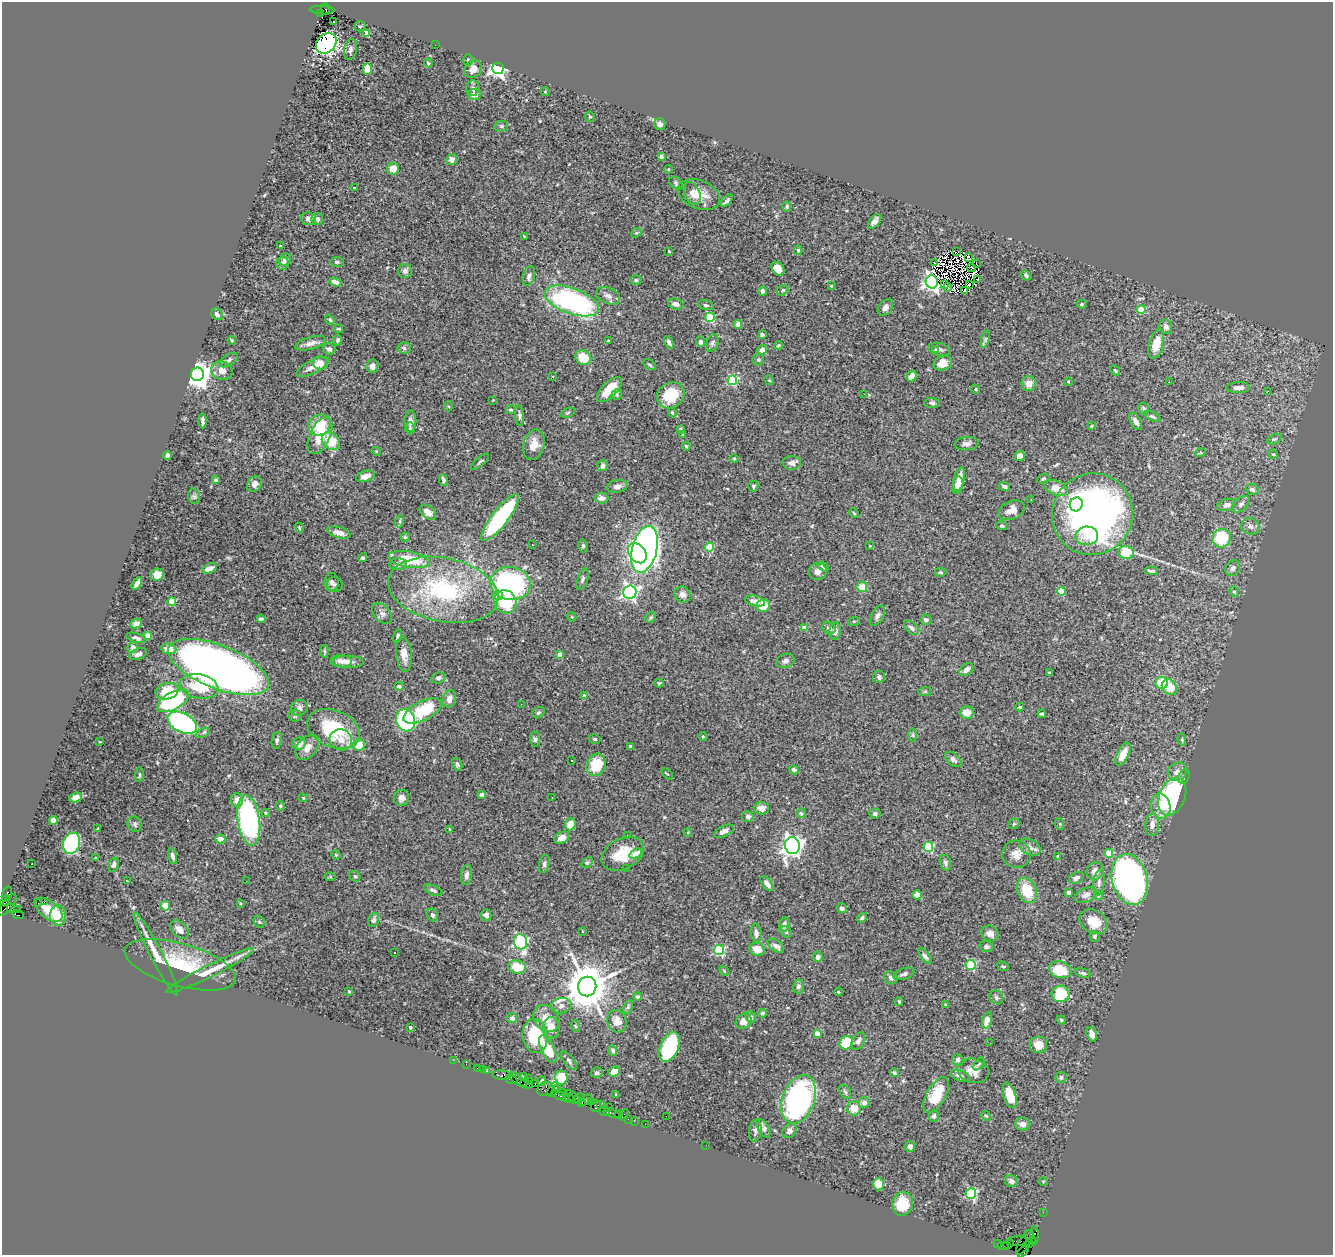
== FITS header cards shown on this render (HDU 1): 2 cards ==
NAXIS1  =                 1331
NAXIS2  =                 1253

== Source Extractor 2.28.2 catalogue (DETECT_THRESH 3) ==
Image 1331 x 1253 px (HDU 1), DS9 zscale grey, 1 PNG px = 1 image px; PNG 1335 x 1257 px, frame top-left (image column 1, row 1253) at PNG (2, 2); each listed source drawn as its Kron ellipse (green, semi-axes under 4 px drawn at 4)
Background 2.05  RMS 0.044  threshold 0.133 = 3 sigma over >= 5 px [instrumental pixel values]
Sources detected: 504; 3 with non-positive FLUX_AUTO (blend fragments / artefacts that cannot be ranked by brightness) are neither listed nor drawn; of the other 501, the 500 brightest by FLUX_AUTO listed and drawn (1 fainter detections omitted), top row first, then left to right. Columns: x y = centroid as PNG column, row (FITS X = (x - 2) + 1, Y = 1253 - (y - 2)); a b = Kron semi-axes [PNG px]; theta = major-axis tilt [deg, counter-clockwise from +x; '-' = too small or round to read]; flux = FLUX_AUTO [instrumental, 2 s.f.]
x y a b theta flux
325 9 6 3 -87 430
322 10 12 3 -2 420
321 14 4 3 - 400
334 21 2 2 - 6.7
360 26 6 5 - 4.8
367 33 4 4 - 52
326 43 11 9 45 610
435 45 2 2 - 5.2
350 49 10 6 78 11
468 60 6 5 - 4.2
428 63 4 3 - 3.2
498 68 6 5 - 1200
367 69 6 4 89 43
473 69 9 8 - 27
473 88 8 6 79 8.6
545 92 5 3 - 2.2
474 95 7 5 2 20
590 117 5 5 - 4.1
660 124 6 5 - 14
501 126 6 5 - 5.6
661 157 4 3 - 5.4
452 160 5 5 - 16
393 169 6 6 - 30
668 169 4 3 - 2
676 183 7 5 -41 6.8
354 188 3 2 - 3.4
692 193 12 7 -64 18
699 195 22 14 -22 53
727 201 7 4 46 8
787 206 5 4 - 4.1
308 219 7 6 - 12
317 219 6 6 - 11
875 221 8 5 50 13
636 233 5 4 - 3.9
524 236 3 2 - 2.3
280 246 3 2 - 2.3
798 250 4 4 - 4.2
669 251 3 2 - 2.7
956 252 4 2 - 2.8
968 257 3 3 - 5
285 260 6 5 - 10
337 262 7 5 0 4.7
282 263 6 6 - 8.2
934 263 4 2 - 2.3
976 264 3 2 - 12
971 268 4 2 - 0.96
778 269 7 5 -53 38
405 271 7 7 - 10
1026 275 5 3 - 5.4
529 276 10 5 76 12
978 279 3 2 - 1.5
636 280 6 5 - 4.5
335 282 6 4 -19 16
932 282 6 6 - 1600
945 285 3 2 - 1.9
969 285 3 2 - 4
831 286 3 3 - 2.4
948 287 4 3 - 6.6
783 290 6 5 - 6.8
965 290 3 2 - 7.4
762 291 4 4 - 12
608 296 13 7 -22 18
572 301 28 12 -20 630
676 304 8 5 -14 12
1082 304 5 4 - 4.4
706 305 8 5 -15 6.4
885 307 9 6 50 12
1141 310 4 4 - 65
217 314 6 5 - 9.9
710 317 5 4 - 160
330 320 5 4 - 4.4
738 324 4 4 - 16
1166 327 7 6 - 14
338 329 4 3 - 3.7
762 334 4 3 - 6
985 339 9 3 77 5.7
232 340 4 2 - 4
337 340 5 4 - 6.1
608 341 3 3 - 6.1
669 342 7 4 -61 8.8
700 342 5 4 - 9.2
311 343 16 6 15 17
712 343 9 6 69 7.8
1156 344 15 7 75 49
778 345 4 4 - 4.8
404 348 6 5 - 7.2
329 349 6 5 - 9.4
939 349 11 6 -13 10
762 350 5 5 - 18
935 350 3 2 - 4
583 358 8 7 - 62
229 360 10 5 34 8.5
758 360 6 5 - 6.3
320 363 7 6 - 24
943 363 9 7 20 34
650 365 6 4 -38 5.7
372 366 6 6 - 16
312 367 18 6 27 25
1115 370 5 4 - 4.4
222 371 11 9 -18 26
197 374 6 6 - 3800
911 376 5 4 - 29
553 377 3 3 - 6.7
732 380 5 5 - 240
769 380 5 4 - 2.9
1069 382 4 2 - 2.2
1169 382 3 2 - 6.2
1029 384 7 7 - 26
1238 388 12 5 1 17
976 389 4 4 - 3.7
609 390 16 7 45 58
1268 391 3 2 - 32
617 394 5 5 - 5.2
864 394 2 2 - 11
671 395 14 12 37 89
493 400 2 2 - 1.8
932 403 7 5 -3 7.1
449 406 5 3 - 3
1144 409 6 5 - 6.7
511 410 4 4 - 3.9
672 412 5 4 - 4.7
568 413 7 4 21 4.9
519 416 10 4 -84 7.2
1152 417 9 4 -25 5.1
203 421 7 3 -89 9.1
410 421 10 6 -89 13
1136 421 9 5 -59 15
319 425 12 10 29 87
1091 426 4 4 - 2.8
410 428 6 5 - 5.2
680 429 4 4 - 5.8
683 435 4 3 - 5.1
320 436 20 10 65 64
1274 439 7 4 25 5.1
331 441 10 8 -40 77
966 444 12 6 6 12
534 445 15 10 75 39
686 446 4 3 - 4.6
376 451 4 3 - 2.7
1200 453 5 3 - 2.9
1273 454 5 4 - 3.4
167 456 4 4 - 13
1020 456 5 4 - 15
734 459 5 3 - 2.8
480 462 11 3 40 5.2
792 463 9 7 1 15
602 466 5 5 - 14
365 476 9 5 16 21
959 479 12 5 76 29
1043 479 6 4 25 5
216 480 4 4 - 8.9
443 480 6 4 -83 7.2
254 484 8 7 - 15
958 485 9 5 78 16
617 486 10 6 11 14
753 486 5 5 - 5.3
1004 486 6 4 -21 7.3
1056 488 12 7 -19 38
1252 490 6 5 - 11
194 496 8 6 -74 6.8
601 498 7 5 -1 12
1031 500 3 2 - 2.5
1076 504 7 6 - 330
1241 504 10 6 43 10
1227 505 9 5 17 16
1012 510 14 9 24 23
428 512 9 6 -39 17
854 513 5 3 - 3.2
1092 514 41 40 - 1200
500 518 29 8 53 400
400 521 6 4 72 4.2
1002 526 5 4 - 5.4
1250 526 9 8 - 13
299 528 5 3 - 2.9
339 532 12 5 -16 17
1087 536 11 9 7 51
405 537 4 4 - 3.7
1221 538 9 9 - 120
532 545 3 2 - 2.9
583 546 6 4 -81 5.9
870 546 4 4 - 2.4
709 547 4 4 - 120
644 549 24 12 75 1600
637 553 11 8 -52 310
1126 553 8 6 -13 94
363 558 5 4 - 6.5
409 560 21 8 -10 110
398 564 9 6 0 9.5
823 566 6 3 -33 6.7
209 568 7 4 24 24
1233 568 8 7 - 10
818 571 9 8 - 15
1151 571 6 3 -5 5.7
940 572 6 4 -2 3.9
157 575 6 6 - 26
583 579 11 5 71 8.1
331 582 9 7 87 9.1
137 583 7 4 55 12
510 583 20 16 -10 500
335 585 8 7 - 8.6
862 587 5 5 - 42
443 590 56 32 -11 410
1061 591 4 4 - 80
630 592 6 6 - 970
1234 592 5 4 - 4.9
498 595 5 5 - 25
683 595 8 7 - 15
755 601 10 5 -12 19
172 602 4 4 - 110
505 602 12 11 - 140
763 606 7 6 - 54
382 613 12 8 -47 15
877 616 11 6 59 11
572 617 5 3 - 2.8
651 617 6 4 43 4.3
261 619 4 4 - 7.5
926 620 5 5 - 9.3
854 621 6 4 17 3
136 623 6 4 26 11
804 628 4 4 - 37
829 628 7 5 -42 10
912 628 9 5 -40 9.4
835 631 9 5 82 17
147 636 4 4 - 42
398 636 7 3 75 6.2
136 638 10 4 -16 8.6
133 647 6 5 - 7.4
169 649 7 5 -9 28
324 651 6 4 -84 4.2
138 654 9 5 23 11
404 654 18 7 -84 29
560 655 4 4 - 39
341 661 11 6 -1 17
785 661 9 7 17 10
348 662 15 6 -1 21
218 667 53 21 -21 3500
966 669 8 5 40 18
1050 673 4 3 - 4.3
879 677 6 6 - 9.1
438 678 7 5 14 9.4
659 683 4 4 - 3.1
1162 683 6 6 - 99
199 686 19 12 -11 96
399 686 5 4 - 7.5
1169 687 8 7 - 63
167 691 11 8 11 76
925 691 7 4 1 4.4
584 696 4 4 - 8.6
449 699 9 6 73 20
173 701 17 8 29 310
521 704 2 2 - 8.5
1020 707 4 3 - 3.5
299 708 9 7 39 16
422 711 21 9 27 140
967 712 7 6 - 27
538 713 7 5 34 5.7
1042 714 4 3 - 4.2
295 716 6 6 - 6.5
405 720 11 9 -73 300
182 723 16 9 -27 550
334 729 27 18 -23 200
203 733 7 4 26 9.2
913 735 7 4 -90 5.1
703 737 4 3 - 2.5
535 739 7 5 -85 6.5
595 739 6 4 -16 5.3
277 740 8 5 82 6.5
341 740 11 10 - 29
1182 740 6 4 -80 4.2
100 742 2 2 - 2.5
299 744 6 6 - 24
359 745 6 6 - 51
631 746 3 3 - 3.8
307 747 14 9 49 27
1123 754 12 6 63 56
953 759 9 6 -39 11
571 761 3 2 - 4.1
457 764 6 5 - 7.6
596 765 11 9 68 97
794 770 5 4 - 7.3
1177 772 10 8 39 20
667 774 6 2 -43 2.7
139 775 7 3 86 3.9
1184 776 7 5 62 7.2
481 795 4 3 - 16
76 797 6 5 - 17
1172 797 20 13 67 360
303 798 4 3 - 2.8
402 798 8 7 - 16
552 798 2 2 - 1.8
237 800 7 6 - 25
280 806 4 4 - 3.4
1160 806 12 10 -79 38
761 808 7 6 - 19
265 813 4 3 - 4
801 813 5 4 - 4.2
875 814 5 5 - 9.4
748 817 6 5 - 9.2
53 820 4 4 - 27
249 820 25 11 -82 570
135 824 8 7 - 8.4
570 824 6 5 - 37
1014 824 6 4 43 3.8
1060 824 6 4 -72 3.1
1152 825 11 7 86 18
98 829 3 3 - 3.2
449 829 4 2 - 1.9
724 831 11 5 26 16
688 832 4 3 - 2.3
628 836 4 4 - 2.8
562 838 8 5 25 18
220 839 5 4 - 24
72 843 11 8 71 450
792 845 8 7 - 2000
928 847 5 5 - 200
1030 847 11 7 -29 20
1109 853 4 4 - 52
623 854 22 15 28 83
636 854 7 4 34 33
1016 854 14 13 - 31
336 855 5 4 - 3
173 856 8 4 -75 11
1058 856 4 3 - 2.9
95 857 3 3 - 5.6
587 862 6 4 48 4.8
32 863 3 2 - 4
945 863 8 5 -75 8.6
544 864 9 5 76 7.6
113 865 7 5 72 8.7
627 868 3 2 - 8
1095 871 9 8 - 25
466 875 10 5 82 12
355 876 6 4 -42 4.2
330 877 5 3 - 3.6
1076 878 8 5 24 11
1130 879 26 17 -75 1500
127 881 4 2 - 6.2
246 881 3 2 - 3.7
1099 883 13 5 85 12
767 884 9 4 -50 15
433 890 10 4 -23 8.6
1027 890 13 9 -67 85
1069 892 4 3 - 9.1
7 894 8 4 74 460
917 895 5 4 - 28
1086 895 11 6 24 15
1098 896 4 4 - 3.6
5 900 5 3 - 680
44 902 2 2 - 5.3
38 903 3 2 - 70
240 903 4 3 - 2.6
8 905 13 5 52 1300
165 906 5 4 - 41
11 908 4 3 - 600
842 908 5 5 - 9.3
17 909 2 2 - 31
49 910 16 8 -38 43
18 915 5 3 - 660
432 915 7 5 -62 9.2
486 915 6 5 - 15
58 916 10 8 -89 60
862 918 5 4 - 5.5
373 920 7 5 66 9.9
259 922 6 5 - 4.9
1093 922 15 11 -33 55
784 925 7 4 77 11
179 929 11 7 -43 22
582 931 3 2 - 2
786 932 6 5 - 6.1
756 933 9 5 -81 11
990 933 9 7 -26 19
1095 936 5 5 - 6.6
520 942 7 6 - 430
776 946 10 5 -38 16
986 947 7 5 -13 7.7
757 949 8 6 -21 32
719 950 5 5 - 280
394 952 3 2 - 9.5
156 954 47 6 -63 63
925 956 9 4 -54 9.7
818 957 5 5 - 12
180 965 57 21 -16 170
971 965 5 5 - 240
1003 966 6 4 -20 4
517 967 9 6 -8 61
1060 970 11 8 -16 89
210 971 48 6 26 71
724 971 5 4 - 3.8
1083 973 8 4 -13 6.5
904 974 11 5 19 9
891 978 7 6 - 11
798 986 7 5 76 9.8
587 987 10 9 - 13000
349 991 3 3 - 2.9
838 992 4 3 - 3.2
1061 994 9 8 - 110
638 997 4 3 - 4.9
996 997 7 6 - 7.1
899 1001 4 3 - 3.9
946 1005 3 3 - 4.5
561 1006 10 7 8 14
628 1007 7 4 66 5.2
763 1013 4 4 - 4.8
751 1017 6 5 - 13
512 1018 5 5 - 11
546 1018 14 12 -47 38
987 1020 8 4 76 56
1061 1020 4 4 - 4.3
617 1021 11 9 -72 28
743 1021 8 7 - 21
575 1026 6 4 -70 3.7
410 1027 3 3 - 6.3
551 1028 10 8 -81 33
817 1033 4 4 - 36
1092 1034 7 5 -72 17
535 1036 17 12 -82 170
858 1041 10 6 60 11
846 1043 7 6 - 92
990 1043 2 2 - 3.8
1038 1045 9 8 - 32
669 1047 16 9 68 320
548 1049 15 6 -64 80
613 1050 5 4 - 7.4
453 1060 2 2 - 33
958 1060 6 5 - 10
569 1061 11 5 -51 7.7
466 1064 2 2 - 27
979 1064 7 3 54 4.1
477 1068 2 2 - 64
482 1069 2 2 - 32
487 1071 3 3 - 180
614 1071 6 5 - 38
973 1071 16 12 -14 30
597 1073 6 5 - 7.9
894 1073 4 4 - 5.1
501 1075 9 4 -1 690
523 1076 3 2 - 310
960 1076 10 5 -20 10
561 1077 7 6 - 76
1061 1077 6 5 - 6.4
529 1078 4 2 - 160
511 1079 6 3 -22 620
518 1080 10 4 -38 530
542 1081 5 3 - 4.3
530 1082 3 3 - 110
526 1084 7 3 -8 270
535 1084 2 2 - 130
545 1089 8 7 - 770
553 1089 8 5 60 310
558 1089 4 3 - 540
562 1092 3 2 - 140
845 1092 8 5 -53 6.8
559 1095 7 3 -23 480
616 1095 4 3 - 3.2
936 1095 20 9 61 90
1010 1095 13 6 -72 65
573 1097 8 3 -37 620
566 1098 2 2 - 100
569 1099 6 4 -26 200
578 1099 7 4 35 480
798 1099 25 16 69 620
586 1100 7 2 36 160
591 1101 4 2 - 210
582 1102 4 3 - 180
864 1102 5 5 - 13
601 1105 3 2 - 240
596 1106 5 5 - 510
608 1108 3 2 - 74
854 1108 7 7 - 41
604 1111 5 3 - 120
612 1113 9 3 -17 320
618 1114 3 3 - 160
623 1115 6 2 56 320
666 1116 2 2 - 2.6
934 1116 6 5 - 7.7
986 1116 5 4 - 4.2
628 1119 2 2 - 50
634 1121 2 2 - 65
645 1124 2 2 - 45
1022 1124 8 6 0 20
763 1128 10 5 -59 17
755 1131 11 6 83 9.3
789 1131 8 6 53 12
706 1145 2 2 - 4.7
910 1147 5 5 - 11
1011 1181 7 6 - 13
1043 1181 4 3 - 2.5
878 1184 6 5 - 38
971 1194 5 5 - 330
903 1204 12 10 73 99
1043 1212 2 2 - 43
1035 1235 9 4 -88 470
1031 1238 8 3 -61 460
1018 1241 9 5 5 790
1025 1242 14 5 59 830
1029 1243 4 2 - 130
998 1244 2 2 - 30
1008 1244 5 3 - 180
1003 1246 6 2 2 140
1023 1252 6 3 43 100
At the frame edge (FLAGS 8, measured only in part): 1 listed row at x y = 1023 1252
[1 fainter detection neither listed nor drawn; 3 non-positive-flux detections neither listed nor drawn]